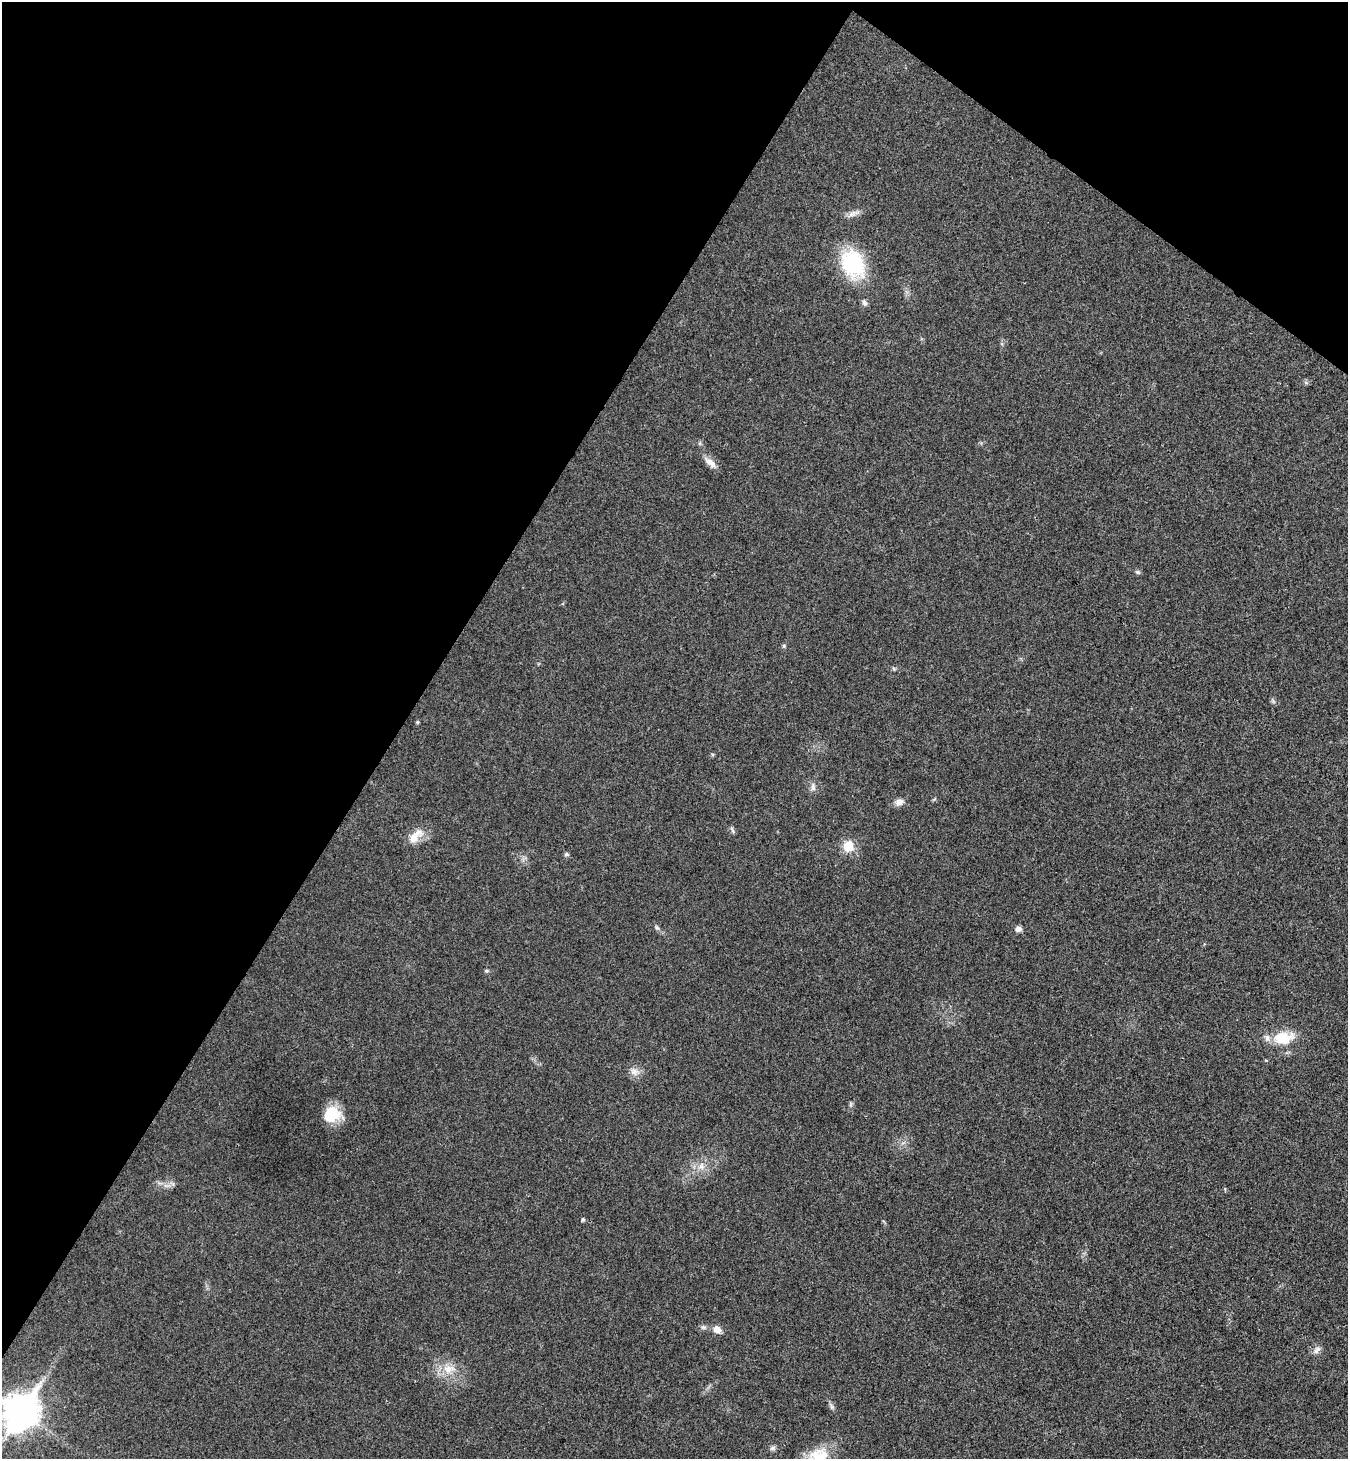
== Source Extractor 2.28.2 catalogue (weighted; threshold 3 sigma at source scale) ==
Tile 2 of 4 x 4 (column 2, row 1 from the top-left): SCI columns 1546-2891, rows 4410-5866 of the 5922 x 5901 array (HDU 1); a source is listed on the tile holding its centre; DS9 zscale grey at full resolution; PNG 1350 x 1461 px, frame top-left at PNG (2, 2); no overlay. Shown black and unused: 34% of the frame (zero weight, under 3 of 4 exposures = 6% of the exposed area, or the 3 px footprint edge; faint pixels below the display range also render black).
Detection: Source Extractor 2.28.2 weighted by HDU 2 'WHT'; one run over the whole footprint, this tile lists its part. Background 0.0196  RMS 0.0064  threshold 0.0286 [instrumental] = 3 sigma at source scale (4.5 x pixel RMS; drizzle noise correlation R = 1.50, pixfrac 1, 0.05/0.05 arcsec/px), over >= 5 px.
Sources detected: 34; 1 inside a brighter listed object's ellipse — not listed separately; the other 33 listed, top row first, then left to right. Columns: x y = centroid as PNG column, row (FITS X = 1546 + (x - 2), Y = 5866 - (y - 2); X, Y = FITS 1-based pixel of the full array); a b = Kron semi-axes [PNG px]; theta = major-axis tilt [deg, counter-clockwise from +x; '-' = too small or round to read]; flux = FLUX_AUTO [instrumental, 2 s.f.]
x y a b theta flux
852 214 16 6 29 3.5
853 264 26 20 -63 57
864 303 9 6 -73 2
700 443 6 4 71 0.96
710 462 19 8 -42 4.9
1138 572 7 5 -15 1.2
784 646 6 5 - 0.95
894 669 7 4 -58 0.87
1273 701 7 4 -46 1.2
417 722 6 4 -72 0.71
813 787 13 6 -87 2.7
899 802 10 8 28 3.9
732 830 12 3 -66 1.2
416 836 26 12 46 9.4
848 846 15 13 -87 10
566 854 6 5 - 1.3
657 928 8 4 -57 1.3
1018 929 7 6 - 3
487 971 6 5 - 0.96
1283 1038 23 13 7 19
634 1071 14 10 -22 4.5
851 1105 8 4 82 1.2
332 1114 19 17 22 20
701 1166 11 9 72 4.8
583 1219 5 4 - 1.1
703 1327 9 6 -9 1.8
717 1329 11 8 -24 4.5
1317 1350 13 7 47 2.9
449 1369 18 13 14 10
831 1406 11 5 -63 1.8
20 1412 13 11 54 1200
772 1448 8 6 1 1.8
818 1455 30 19 13 18
Isophote crosses this tile's border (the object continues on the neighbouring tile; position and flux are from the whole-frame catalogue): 2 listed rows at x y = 20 1412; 818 1455